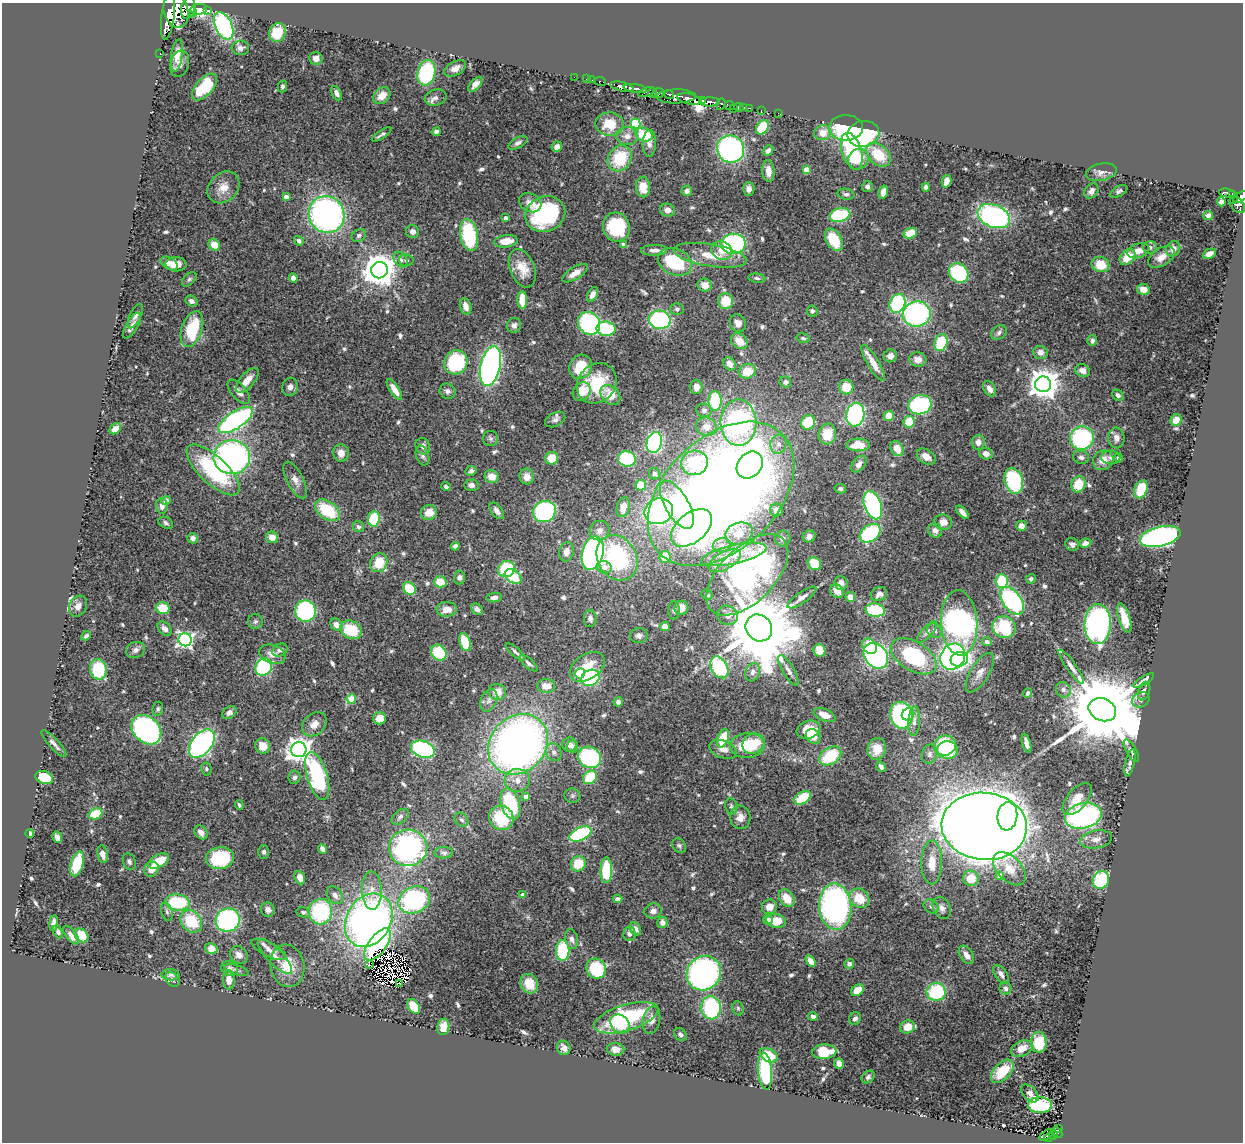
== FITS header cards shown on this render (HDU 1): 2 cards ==
NAXIS1  =                 1241
NAXIS2  =                 1140

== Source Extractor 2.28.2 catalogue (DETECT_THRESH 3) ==
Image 1241 x 1140 px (HDU 1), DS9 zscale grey, 1 PNG px = 1 image px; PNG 1245 x 1144 px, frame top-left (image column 1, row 1140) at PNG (2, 3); each listed source drawn as its Kron ellipse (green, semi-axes under 4 px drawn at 4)
Background 0.796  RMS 0.032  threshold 0.0948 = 3 sigma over >= 5 px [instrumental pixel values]
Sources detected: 625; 8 with non-positive FLUX_AUTO (blend fragments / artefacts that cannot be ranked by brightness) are neither listed nor drawn; of the other 617, the 500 brightest by FLUX_AUTO listed and drawn (117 fainter detections omitted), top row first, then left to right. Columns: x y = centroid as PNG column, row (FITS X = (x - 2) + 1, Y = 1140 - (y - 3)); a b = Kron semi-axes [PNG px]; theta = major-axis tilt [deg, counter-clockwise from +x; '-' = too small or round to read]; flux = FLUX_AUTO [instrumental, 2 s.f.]
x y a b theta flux
188 8 11 7 78 3300
198 9 8 5 8 3100
207 10 3 3 - 140
176 11 17 12 -76 7200
193 12 5 4 - 1200
168 16 24 6 83 5400
224 26 14 8 -66 250
277 32 10 8 64 49
240 48 9 7 6 10
160 54 3 2 - 24
177 55 16 6 82 24
316 58 7 6 - 14
180 64 13 9 74 12
455 68 12 6 28 16
426 73 13 9 77 180
574 77 2 2 - 17
586 79 2 2 - 17
592 80 2 2 - 21
600 81 6 3 -8 86
475 84 9 5 48 11
282 86 6 4 76 5.3
204 87 16 8 48 95
622 87 12 4 -13 2600
635 88 12 3 -9 1500
646 92 9 4 22 540
337 93 7 4 -64 9.1
652 93 5 3 - 360
658 93 6 4 20 560
669 94 5 3 - 520
382 96 9 7 43 25
676 96 20 7 1 1200
436 98 11 7 15 10
689 99 12 5 -12 3600
702 100 4 3 - 730
710 102 10 4 1 1500
721 104 6 3 72 190
730 105 5 3 - 240
739 107 5 3 - 12
744 107 2 2 - 11
734 108 2 2 - 8.2
749 108 3 2 - 28
761 110 3 2 - 9
778 113 2 2 - 9.5
610 124 14 11 -2 47
636 124 5 5 - 140
762 127 8 5 53 98
846 128 17 12 -2 160
436 132 4 4 - 6.9
823 133 9 7 15 30
382 134 11 3 33 6.1
863 134 16 13 10 210
644 135 9 6 -18 63
627 136 11 9 -4 14
518 143 10 5 29 6.6
649 143 13 6 88 9.6
557 147 5 5 - 9.3
731 149 14 13 - 410
768 151 6 4 50 7.9
852 151 19 10 -73 150
878 155 14 9 -44 62
620 158 14 11 56 86
858 159 11 9 48 36
806 169 4 4 - 25
768 171 11 6 -85 19
1101 172 15 8 12 14
947 181 6 4 76 19
223 187 18 14 45 28
643 187 10 7 -86 28
867 187 5 5 - 6.3
926 187 4 4 - 8
749 189 7 6 - 11
687 191 5 5 - 8.4
1091 191 8 6 50 12
1119 191 9 5 29 5.9
883 192 7 4 74 17
1227 193 8 3 -9 250
846 194 8 5 -9 5.7
1232 194 4 3 - 240
286 197 4 4 - 13
1240 197 8 4 34 690
1233 199 4 2 - 83
1221 202 4 4 - 16
530 203 12 9 -26 16
1237 204 10 6 -53 660
668 210 7 6 - 12
545 214 20 17 24 240
327 215 19 17 -64 710
840 215 10 6 13 150
1208 215 5 4 - 7.4
994 216 17 11 -23 440
506 218 4 4 - 11
616 227 14 13 - 150
412 231 6 6 - 11
910 233 7 5 17 35
359 235 8 6 33 6.4
469 235 16 9 -79 160
834 240 12 7 -59 75
299 241 5 4 - 7.2
506 241 12 6 6 32
624 244 4 3 - 10
733 244 12 10 1 290
214 245 6 5 - 28
1150 247 7 6 - 7.1
1173 249 8 7 - 13
654 250 13 5 1 11
722 251 10 9 - 21
1138 251 11 7 18 19
1209 254 7 4 26 13
710 255 37 11 -9 54
1127 257 9 6 45 41
1161 257 15 8 32 22
401 259 8 6 -56 7.8
406 260 7 6 - 5.5
675 262 18 13 -24 120
169 263 9 6 -30 18
176 264 10 7 -4 18
1100 265 9 7 -21 47
522 268 20 12 -68 39
379 270 8 8 - 4600
575 273 15 6 31 19
959 273 10 8 -44 200
293 278 5 4 - 13
757 278 8 4 -7 5.7
189 279 9 5 44 4.8
705 285 7 6 - 19
1143 289 6 5 - 23
592 294 8 5 63 15
522 300 9 5 -86 50
191 301 6 5 - 8.9
726 301 8 7 - 52
898 303 9 7 68 200
466 306 8 5 -73 13
677 309 7 5 -1 4.9
812 311 5 5 - 5.2
917 314 14 12 9 360
135 316 13 5 65 8.5
660 320 11 9 -9 290
589 323 12 10 -53 310
738 323 9 7 -62 14
514 325 7 7 - 8.7
132 326 14 6 58 12
192 329 18 10 72 120
606 329 9 7 -9 150
999 332 8 6 36 7
803 338 6 4 -17 4.6
1092 340 5 5 - 6.2
739 341 9 7 -38 31
941 343 9 6 74 100
1040 352 7 6 - 14
890 356 6 6 - 12
918 360 8 7 - 16
456 362 12 11 - 180
873 363 20 6 -60 31
730 364 7 6 - 14
490 366 20 10 77 720
581 367 12 11 - 63
1082 370 7 6 - 13
747 371 8 7 - 37
247 380 15 7 48 25
785 382 6 5 - 7
597 383 21 18 48 91
1043 384 8 8 - 3600
290 387 9 7 77 11
696 387 7 6 - 13
846 387 7 7 - 41
394 389 12 4 -57 21
989 389 8 5 -56 14
447 391 8 7 - 7.6
239 392 15 7 -50 15
582 392 10 8 46 34
610 395 11 8 -46 37
1118 395 6 5 - 7.1
715 401 10 6 -87 120
920 405 11 9 15 220
704 410 8 6 -4 6.7
855 415 12 9 77 310
889 416 5 5 - 42
235 420 20 8 34 470
555 420 11 6 25 8.4
1176 420 6 5 - 24
808 422 7 6 - 78
909 422 6 5 - 57
738 423 23 18 89 500
706 427 10 9 - 21
115 429 6 5 - 15
827 434 10 9 - 48
1082 438 12 11 - 230
1116 438 10 8 -85 13
491 439 7 7 - 5.7
654 442 10 7 75 310
978 442 7 6 - 11
778 444 9 8 - 12
858 445 12 6 1 38
423 446 8 7 - 9.1
897 449 8 6 -57 30
341 453 8 7 - 17
986 454 7 5 -24 13
422 456 10 6 -70 6.5
232 457 18 17 - 620
926 457 10 7 -34 20
1081 457 8 6 -20 7.9
1111 457 9 7 1 7.9
552 458 6 6 - 41
1119 458 5 4 - 7.4
627 459 9 7 -15 170
1103 460 10 9 - 27
695 463 13 12 - 120
859 464 9 6 50 12
750 465 14 11 47 200
213 470 34 13 -43 180
471 471 5 5 - 5.8
655 474 6 5 - 4.6
492 476 7 6 - 24
527 477 8 7 - 20
295 480 20 8 -63 16
1014 481 13 9 -73 170
1078 484 8 7 - 50
471 485 7 5 1 8.1
641 485 5 5 - 44
446 487 5 4 - 5
840 489 6 5 - 4.8
1141 489 9 6 68 76
721 494 86 56 44 3100
166 500 5 4 - 14
677 505 27 11 -60 130
873 505 14 8 -71 340
162 506 8 6 -84 10
623 507 10 6 76 24
327 510 14 8 -36 96
776 510 6 6 - 17
497 511 9 5 -52 11
544 511 11 10 - 320
659 511 14 13 - 410
429 512 8 7 - 25
962 512 8 4 -48 12
374 519 7 6 - 82
943 522 9 7 -7 19
166 523 7 5 -29 5.3
1021 526 5 5 - 12
358 527 6 5 - 4.9
692 528 24 14 39 480
599 530 10 9 - 15
935 530 7 6 - 11
739 533 14 10 20 30
870 533 11 8 36 180
809 536 6 6 - 10
272 537 6 6 - 18
1160 537 20 10 13 560
193 538 5 5 - 11
783 539 8 8 - 7.2
1085 543 6 4 12 12
1072 544 7 6 - 7
722 545 9 7 13 11
455 546 4 4 - 7.5
566 552 9 7 75 16
593 553 17 10 77 640
734 554 33 9 13 50
665 557 6 5 - 44
617 558 24 19 -60 240
725 561 18 8 29 25
379 563 10 8 64 55
814 564 7 6 - 51
604 567 7 6 - 16
506 569 8 8 - 130
747 575 51 27 45 630
513 577 9 6 -33 68
459 578 7 5 86 6.5
1031 579 5 4 - 5.1
1002 581 7 6 - 98
440 582 6 5 - 32
841 583 7 6 - 11
409 588 7 5 -42 67
837 591 7 6 - 19
879 594 8 6 26 10
707 595 6 5 - 5.3
494 597 8 4 6 8.5
802 597 17 5 35 11
850 597 5 4 - 17
1012 601 16 9 -52 300
78 606 11 8 62 16
163 608 7 6 - 50
681 608 7 7 - 18
447 609 10 7 4 22
477 609 6 5 - 8.7
674 610 9 5 -88 5
875 610 9 6 -8 120
306 611 10 10 - 220
728 615 10 9 - 16
1124 618 15 5 -72 37
590 619 8 6 90 8.2
255 621 7 7 - 5.7
959 623 32 18 -87 740
1098 624 20 13 87 560
336 625 6 5 - 15
665 626 5 4 - 18
1004 627 12 11 - 110
759 628 14 12 -49 33000
165 629 8 5 -47 10
351 630 11 9 -25 77
935 631 8 6 -45 7.2
927 632 14 5 48 7.8
639 635 9 7 4 8.1
86 636 5 4 - 4.8
185 640 6 6 - 610
465 642 9 5 -71 62
987 642 5 4 - 10
870 646 8 6 -51 42
135 650 10 7 24 9.3
280 650 8 6 33 7.3
819 650 6 6 - 30
515 652 12 4 -42 6.6
439 653 8 7 - 90
272 654 14 9 -20 19
876 656 14 11 -49 450
914 656 25 14 -31 200
953 657 13 12 - 420
959 659 9 7 14 140
529 663 11 5 -41 7.2
264 667 9 8 - 160
587 667 19 12 34 47
719 667 12 8 -60 190
1071 667 20 5 -55 14
98 669 10 8 -79 120
788 670 17 5 -60 11
752 672 9 7 70 11
580 673 5 5 - 100
980 673 22 9 59 21
590 678 9 7 27 180
1144 681 12 4 32 8.3
546 686 9 7 -5 24
1063 690 8 7 - 9
1144 691 9 6 72 8.3
497 692 9 7 -10 25
1028 693 5 4 - 4.7
351 699 4 4 - 65
489 700 12 7 67 11
1141 700 9 7 31 8.7
618 702 5 4 - 6.7
158 709 7 5 81 4.7
1102 710 14 11 -24 41000
229 712 7 5 36 9.3
908 714 6 6 - 35
825 715 11 6 -23 22
901 715 13 11 -78 300
380 718 6 6 - 31
914 721 15 6 85 11
314 724 14 10 42 20
146 730 16 12 -43 480
809 730 12 8 20 29
813 736 8 7 - 46
723 738 9 5 69 72
1026 743 10 4 -75 11
54 744 17 5 -48 11
202 744 16 10 50 490
518 744 32 27 47 1400
753 744 11 9 32 55
569 745 7 7 - 9.9
747 745 17 12 5 81
945 745 11 10 - 130
263 746 8 7 - 24
572 746 6 5 - 7.4
423 749 12 8 -20 270
723 749 14 8 -21 16
877 749 11 9 75 31
299 750 8 7 - 2000
947 750 10 9 - 89
1131 751 13 5 -60 6.8
554 752 9 7 -62 9
929 754 10 7 77 6.9
830 756 12 8 35 94
589 757 12 10 -30 230
1130 763 14 4 77 8.7
881 767 5 4 - 7.5
206 769 6 5 - 4.7
317 776 24 10 -73 250
294 777 7 6 - 5.9
590 777 7 6 - 80
44 778 9 6 -19 77
517 780 13 11 3 24
572 796 8 7 - 5.8
526 797 4 4 - 17
802 798 9 5 31 68
1077 799 19 10 50 29
510 804 16 9 -73 140
239 805 5 4 - 4.6
731 806 8 6 -79 4.9
95 814 7 5 22 67
1007 816 14 10 83 280
1083 816 18 12 13 380
400 817 10 6 40 6.8
740 817 12 10 -75 18
501 818 12 12 - 100
461 820 8 6 -42 6.2
984 826 43 33 -5 6600
201 832 8 6 -51 14
30 833 4 3 - 5.3
580 834 11 6 23 240
57 837 5 4 - 10
1096 839 16 9 10 17
679 846 8 6 -47 5.3
408 848 19 18 - 430
322 849 5 4 - 9.4
264 852 6 5 - 5.6
444 853 9 5 1 5.9
103 854 8 5 -80 17
220 858 14 11 8 140
159 861 11 6 30 54
129 862 9 6 -68 6.1
932 862 22 10 89 45
77 864 13 6 74 85
578 864 8 7 - 50
151 869 8 7 - 20
1009 869 20 12 -46 33
606 870 13 6 89 120
1000 875 4 4 - 25
300 878 7 5 -69 16
971 878 8 7 - 39
1101 880 9 8 - 160
372 890 19 10 -88 26
335 895 10 7 -51 11
523 895 4 4 - 22
787 898 9 7 -55 33
859 898 10 9 - 46
618 899 4 4 - 9.6
414 900 16 13 25 300
178 902 12 8 -7 130
931 906 8 6 -34 6.8
769 907 7 7 - 23
835 907 23 16 -85 660
942 908 11 8 -66 12
268 910 7 6 - 8.1
653 911 9 7 10 10
167 912 9 5 -73 6.4
303 912 7 5 -9 4.6
320 912 13 11 86 200
768 919 5 5 - 6.5
228 920 12 11 - 320
369 920 28 22 59 990
191 921 12 10 -50 82
776 921 10 7 -13 42
662 922 6 5 - 14
54 923 8 4 83 7.4
635 929 7 5 -59 10
58 932 7 4 -65 5.7
629 934 7 6 - 8.1
71 935 11 5 -52 12
82 935 7 6 - 51
572 939 10 6 -76 10
377 945 19 9 55 380
211 949 6 5 - 20
269 949 19 7 -27 16
563 951 10 6 -90 130
239 955 9 8 - 12
966 955 10 6 -56 17
275 956 23 8 -46 24
811 961 6 4 -56 18
849 964 5 4 - 6.9
370 965 3 2 - 6.8
287 966 21 17 -80 50
230 968 8 7 - 7.4
596 968 10 9 - 140
236 970 13 5 -16 6.9
704 973 18 16 46 510
1001 974 10 6 -54 10
171 975 9 5 -1 6.5
173 980 8 6 -46 4.8
229 980 10 6 -89 23
400 984 4 3 - 68
529 984 10 8 -63 39
1005 988 6 6 - 5.6
858 990 7 5 40 27
936 992 9 9 - 140
414 1006 8 5 -54 54
711 1008 11 9 -87 220
738 1008 7 5 -69 4.6
813 1016 4 4 - 9.9
626 1018 33 13 17 210
855 1018 6 5 - 7.4
651 1020 14 8 79 17
620 1024 10 8 -39 44
443 1027 8 6 80 20
908 1027 7 6 - 27
680 1035 7 5 -43 6.3
1039 1042 10 8 -86 64
564 1048 7 6 - 12
616 1049 9 6 -3 15
1022 1049 11 7 27 25
824 1052 12 7 3 74
769 1055 9 6 -29 54
839 1064 5 4 - 13
765 1071 18 7 -85 200
1002 1071 14 8 46 56
868 1077 7 5 43 5.4
1030 1093 10 6 -47 7.9
1040 1105 12 8 -1 180
1059 1128 3 3 - 30
1057 1132 6 4 -48 140
1047 1135 8 3 34 60
1053 1135 5 3 - 88
1049 1137 6 3 43 89
At the frame edge (FLAGS 8, measured only in part): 1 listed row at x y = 1240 197
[117 fainter detections neither listed nor drawn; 8 non-positive-flux detections neither listed nor drawn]